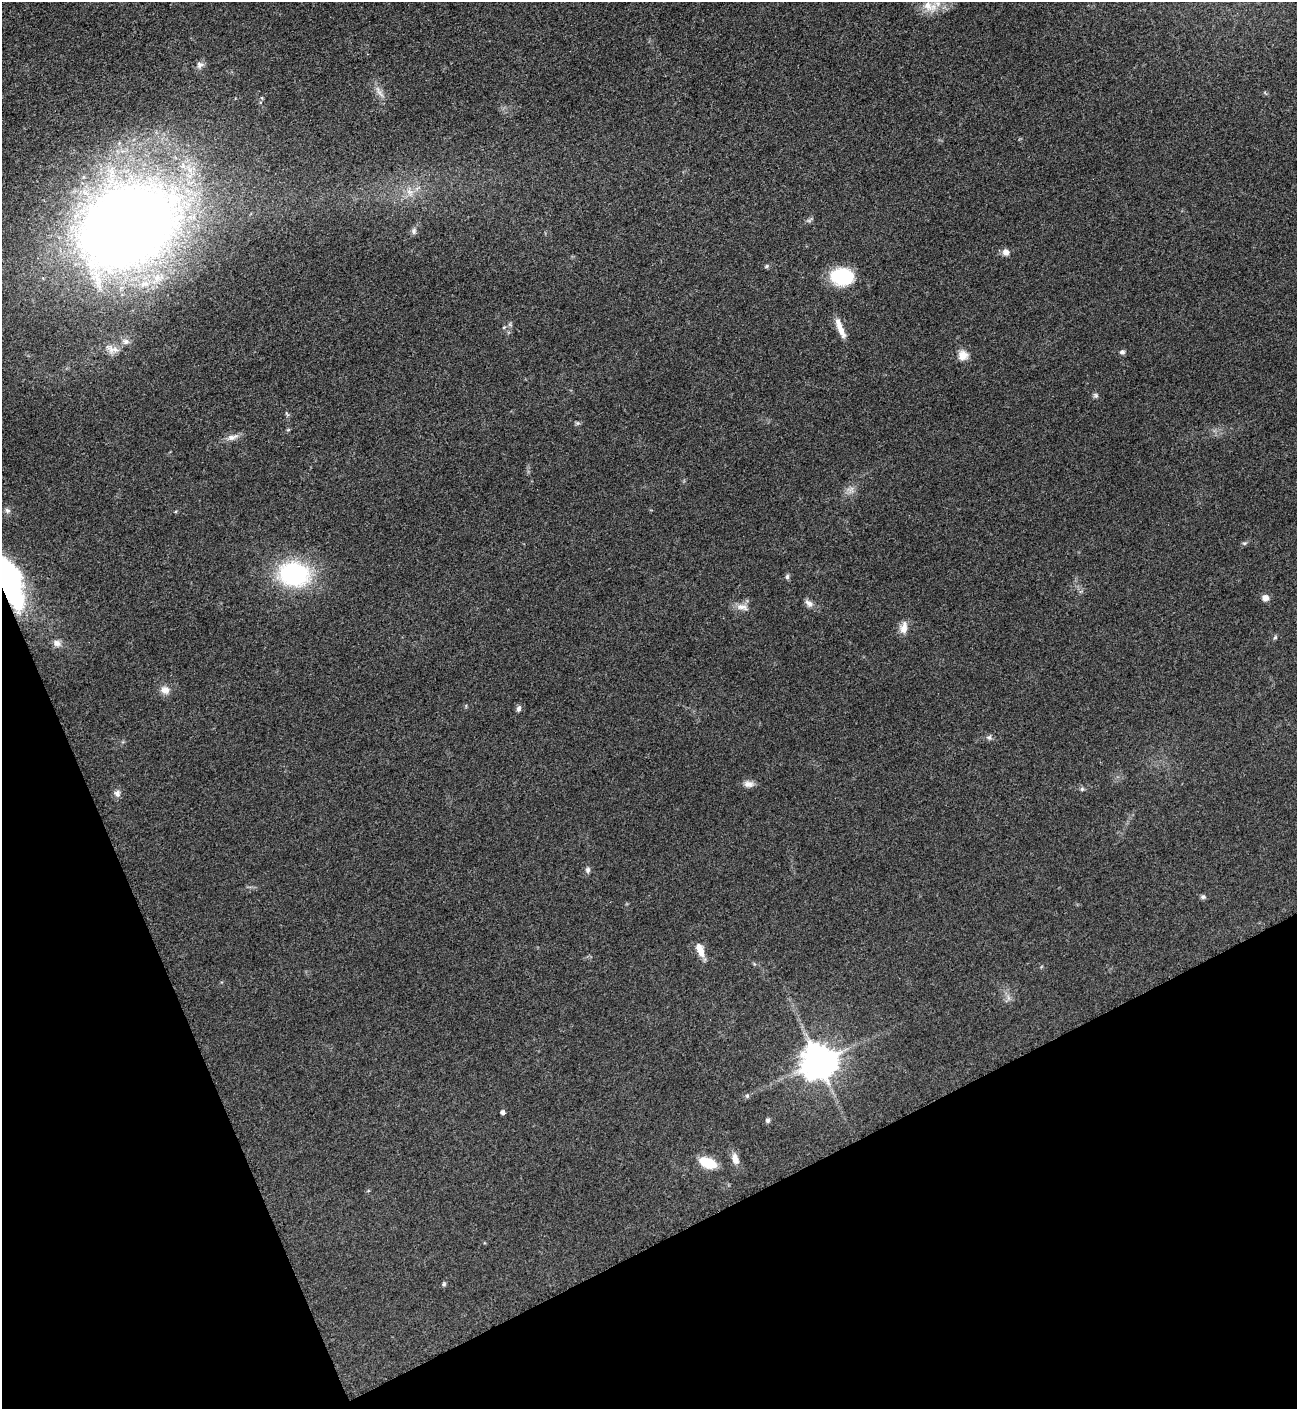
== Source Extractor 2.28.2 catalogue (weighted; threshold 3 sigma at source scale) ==
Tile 14 of 4 x 4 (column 2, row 4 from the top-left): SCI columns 1457-2751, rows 8-1414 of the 5636 x 5647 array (HDU 1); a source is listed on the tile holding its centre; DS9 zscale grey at full resolution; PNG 1299 x 1411 px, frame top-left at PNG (2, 2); no overlay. Shown black and unused: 21% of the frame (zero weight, under 3 of 5 exposures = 1% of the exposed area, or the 3 px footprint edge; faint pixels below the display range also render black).
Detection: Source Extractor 2.28.2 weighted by HDU 2 'WHT'; one run over the whole footprint, this tile lists its part. Background 0.095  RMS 0.0068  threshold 0.0304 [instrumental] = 3 sigma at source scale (4.5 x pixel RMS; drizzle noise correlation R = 1.50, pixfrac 1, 0.05/0.05 arcsec/px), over >= 5 px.
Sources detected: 47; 1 inside a brighter object's white glare — not listed; the other 46 listed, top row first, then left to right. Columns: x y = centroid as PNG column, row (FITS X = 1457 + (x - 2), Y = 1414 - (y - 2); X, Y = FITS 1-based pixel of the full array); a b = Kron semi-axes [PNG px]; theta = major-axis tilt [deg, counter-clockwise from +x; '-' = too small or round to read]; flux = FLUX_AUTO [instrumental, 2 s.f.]
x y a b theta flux
928 6 17 12 -59 9.1
200 65 9 9 - 2.9
379 92 20 4 -55 3.7
409 192 9 6 -20 3.4
127 226 68 51 30 1200
414 231 9 6 89 1.9
1006 252 7 7 - 4.2
766 266 6 5 - 1.1
842 276 25 18 0 34
504 327 6 3 19 0.8
840 328 26 6 -68 7.9
126 341 10 7 -4 3
111 350 17 8 -42 5.2
1122 352 7 6 - 1.7
963 355 13 13 - 6.2
1096 395 7 6 - 1.4
577 423 6 5 - 1.1
232 437 17 7 16 4.4
851 489 9 6 82 2.9
7 511 8 6 -37 1.8
1244 543 7 5 19 1.2
294 574 34 26 -10 77
787 577 7 5 76 1.4
8 585 55 23 -67 130
1266 598 7 7 - 4
809 603 12 7 -38 3.3
742 607 18 7 -11 4.6
904 628 17 9 80 5.7
1275 637 6 5 - 1
57 643 11 8 -16 3.9
165 690 12 10 -30 5
519 708 8 5 80 2
989 738 7 6 - 1.7
748 784 13 8 0 3.9
1082 789 6 5 - 1.2
117 793 9 8 - 3
588 870 8 6 76 1.9
1203 897 7 6 - 1.7
700 950 18 8 -69 7.5
819 1062 10 9 - 1600
747 1096 6 5 - 1.1
503 1112 4 4 - 2.4
768 1120 7 6 - 1.4
735 1159 14 8 -72 5.4
708 1163 13 7 -22 28
444 1284 6 4 72 1
Overlapping masked pixels (flux is a lower limit): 1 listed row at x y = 8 585
Isophote crosses this tile's border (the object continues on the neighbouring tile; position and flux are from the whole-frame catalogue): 1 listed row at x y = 8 585